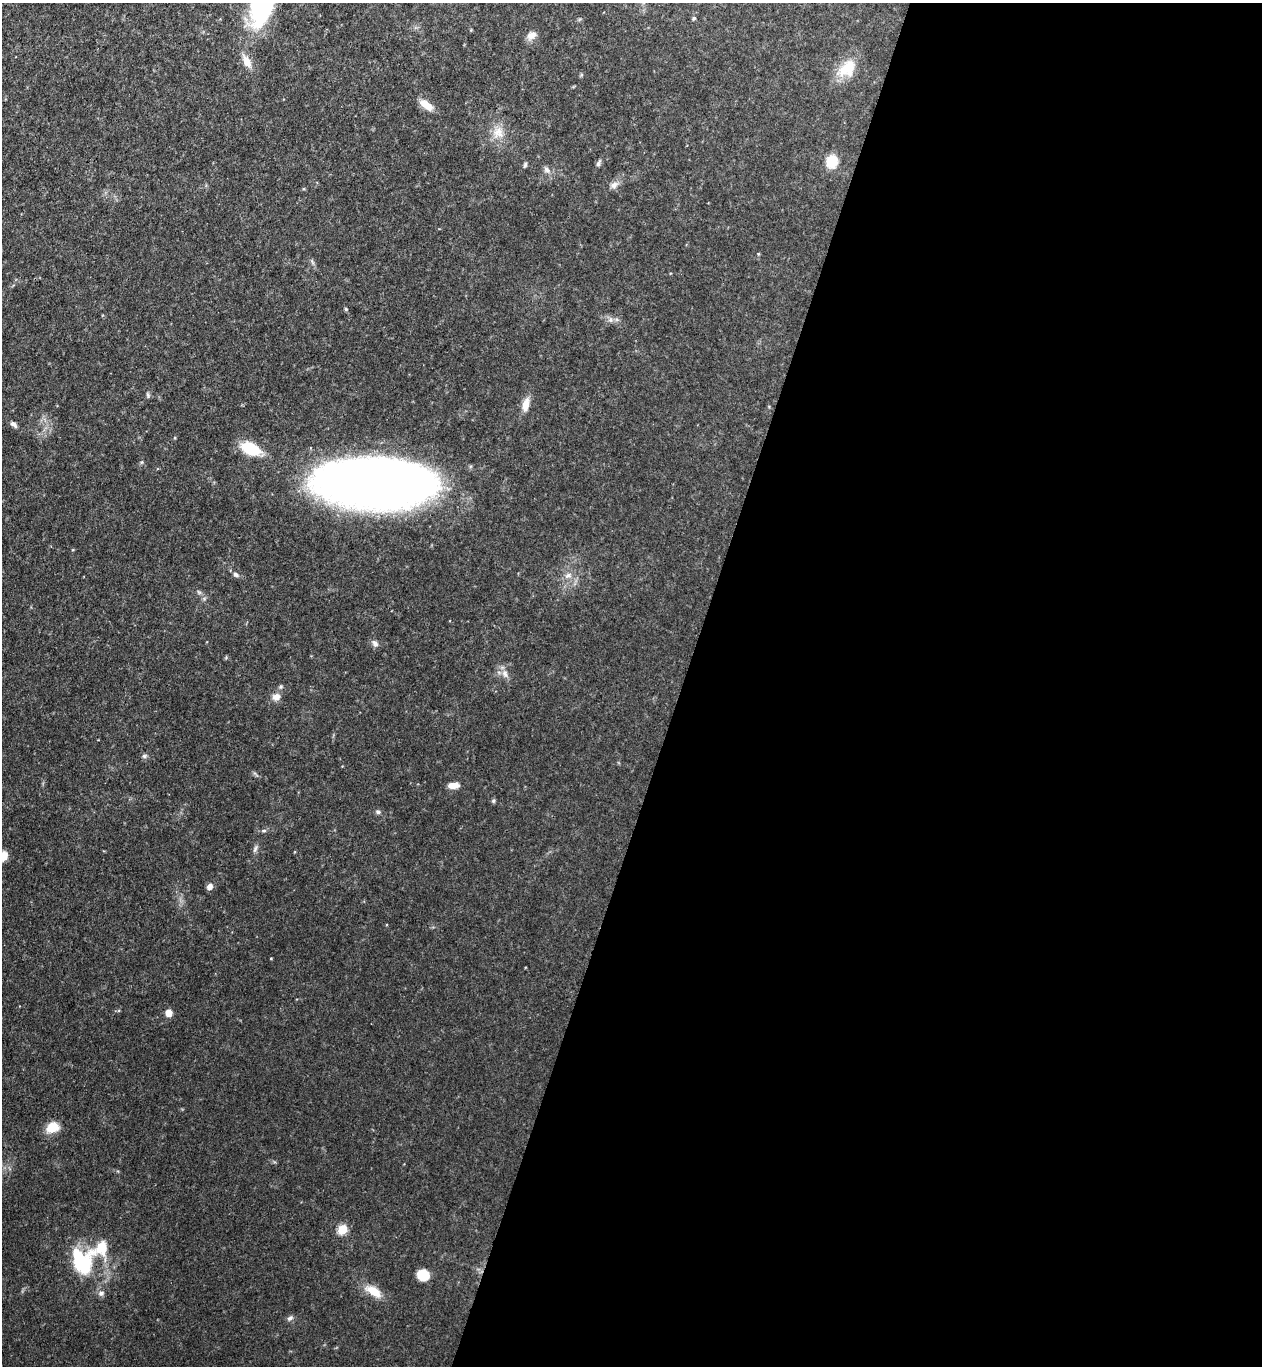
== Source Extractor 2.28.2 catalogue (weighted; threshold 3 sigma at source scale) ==
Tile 12 of 4 x 4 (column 4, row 3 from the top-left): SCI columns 3970-5229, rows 1389-2752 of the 5551 x 5506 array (HDU 1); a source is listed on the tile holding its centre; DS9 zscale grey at full resolution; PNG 1264 x 1368 px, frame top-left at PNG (2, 3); no overlay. Shown black and unused: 46% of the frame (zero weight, under 3 of 4 exposures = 5% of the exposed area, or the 3 px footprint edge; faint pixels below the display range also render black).
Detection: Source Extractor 2.28.2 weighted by HDU 2 'WHT'; one run over the whole footprint, this tile lists its part. Background 0.106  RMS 0.0082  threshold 0.0369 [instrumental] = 3 sigma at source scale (4.5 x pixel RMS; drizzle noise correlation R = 1.50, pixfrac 1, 0.05/0.05 arcsec/px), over >= 5 px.
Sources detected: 46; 2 inside a brighter object's white glare — not listed; the other 44 listed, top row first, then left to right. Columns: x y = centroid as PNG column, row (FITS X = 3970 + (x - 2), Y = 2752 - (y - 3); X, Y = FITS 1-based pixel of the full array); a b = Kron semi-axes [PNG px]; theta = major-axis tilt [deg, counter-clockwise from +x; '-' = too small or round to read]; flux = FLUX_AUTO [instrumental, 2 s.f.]
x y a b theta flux
262 6 50 24 67 93
694 18 5 4 - 1.4
532 35 13 9 38 5.4
247 61 18 8 -61 9.3
847 69 27 18 42 22
426 105 18 8 -35 9.8
498 132 17 16 - 13
832 161 8 7 - 35
598 164 9 5 70 2.1
525 165 7 4 79 1.6
547 170 11 7 -43 3.6
614 185 11 8 33 4.4
758 254 5 3 - 0.76
312 262 9 4 -59 1.7
346 309 5 4 - 1.2
611 320 8 6 47 2.9
526 404 19 9 77 8.4
13 424 11 6 -40 2.9
251 449 21 11 -24 31
368 484 95 40 -1 930
236 575 9 6 -34 2.6
568 575 11 6 25 4.2
375 643 10 7 -54 3.3
505 674 13 8 -78 5.2
281 687 6 6 - 1.6
276 697 11 9 19 5.6
144 756 7 5 15 1.8
453 785 12 6 4 6.9
493 801 6 5 - 1.2
378 812 7 6 - 1.9
264 831 8 4 1 1.6
255 849 10 4 68 2.2
3 856 11 9 43 10
210 887 7 6 - 4.3
271 958 4 3 - 0.57
169 1013 7 6 - 7.6
53 1127 16 12 18 13
342 1229 6 6 - 32
101 1248 35 17 28 26
83 1264 25 22 -67 50
423 1275 12 11 - 15
373 1291 23 11 -32 15
101 1293 8 8 - 3.3
290 1318 9 6 36 2.4
Overlapping masked pixels (flux is a lower limit): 1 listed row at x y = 368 484
Isophote crosses this tile's border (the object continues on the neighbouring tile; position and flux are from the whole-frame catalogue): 2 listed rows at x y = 262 6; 3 856